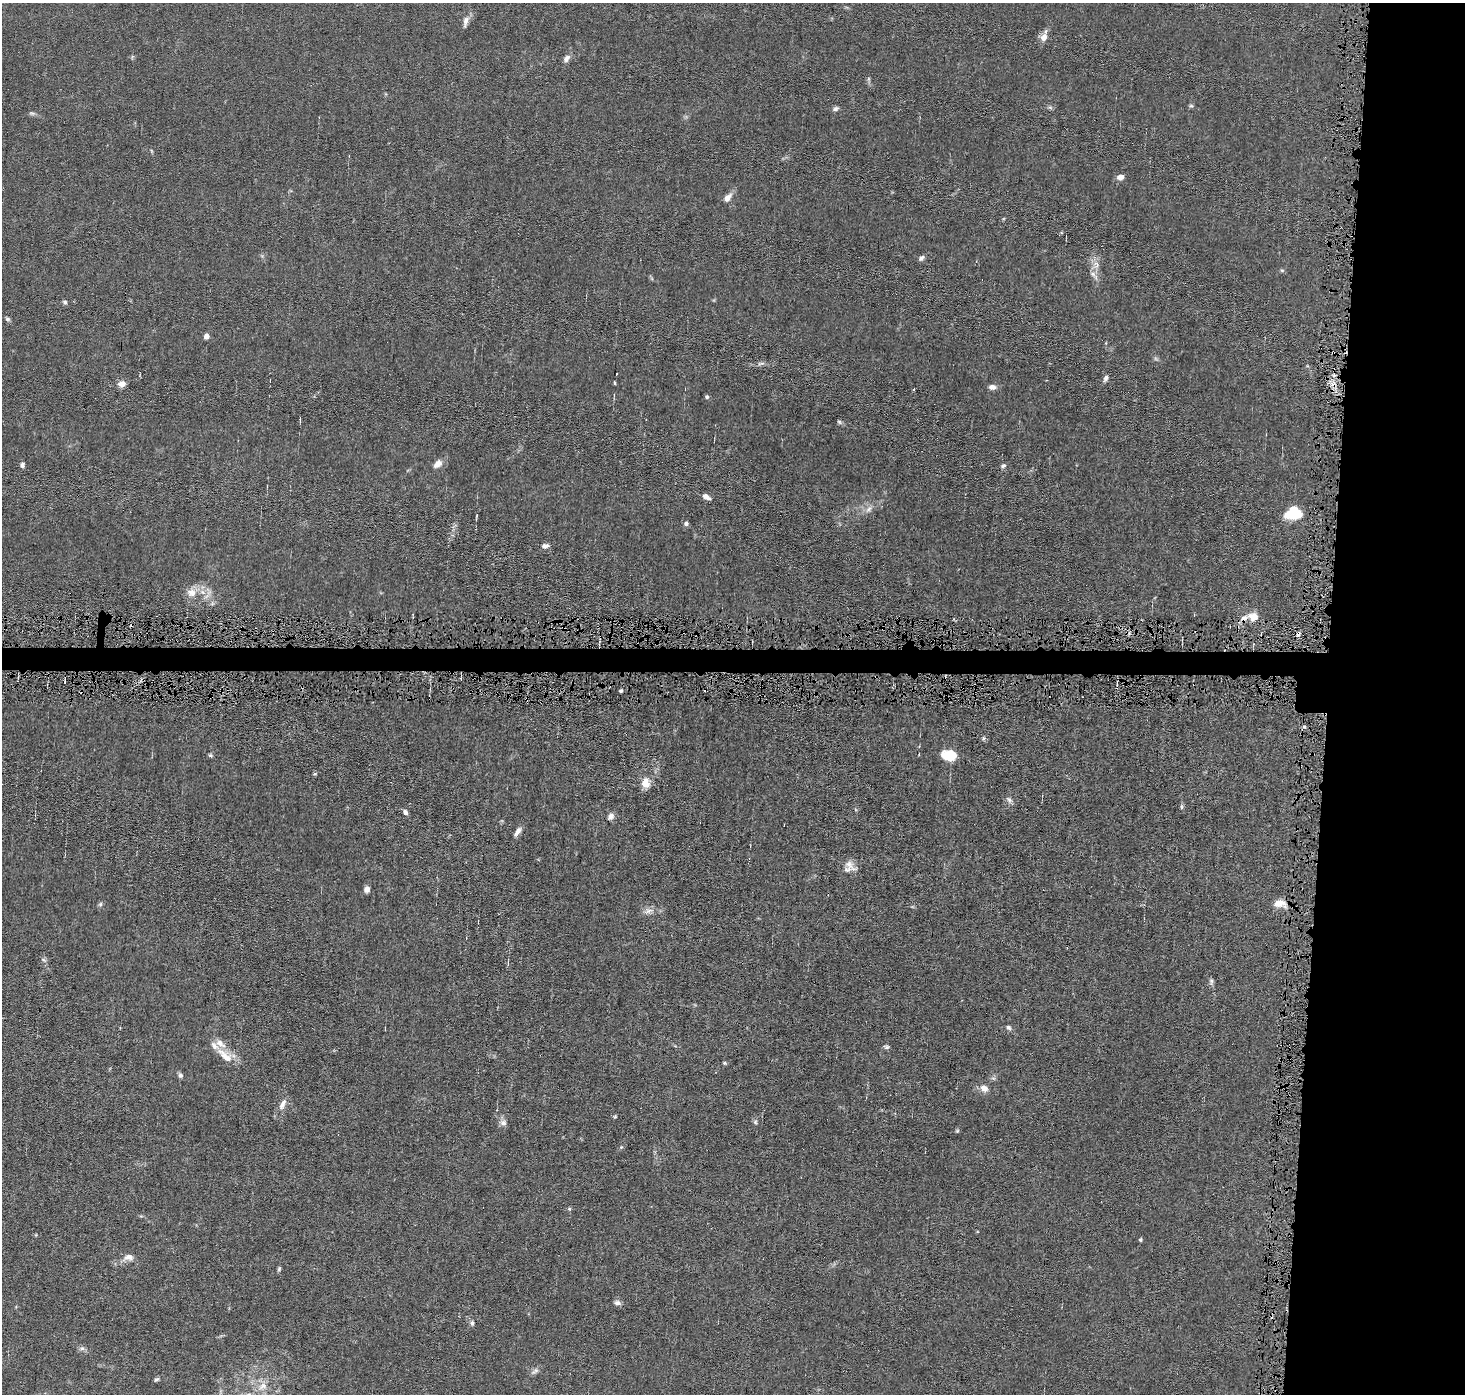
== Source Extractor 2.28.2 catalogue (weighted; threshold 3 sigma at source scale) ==
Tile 6 of 3 x 3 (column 3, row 2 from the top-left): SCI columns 2927-4389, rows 1495-2886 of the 4389 x 4421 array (HDU 1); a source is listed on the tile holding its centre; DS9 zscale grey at full resolution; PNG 1467 x 1396 px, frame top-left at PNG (2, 3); no overlay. Shown black and unused: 12% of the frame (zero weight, under 4 of 8 exposures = <1% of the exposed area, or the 3 px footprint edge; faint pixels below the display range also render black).
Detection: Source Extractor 2.28.2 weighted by HDU 2 'WHT'; one run over the whole footprint, this tile lists its part. Background 0.0148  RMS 0.0022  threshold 0.00894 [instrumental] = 3 sigma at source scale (4.09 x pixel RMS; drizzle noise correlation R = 1.36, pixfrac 0.8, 0.05/0.05 arcsec/px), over >= 5 px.
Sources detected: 100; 11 cosmic-ray / hot-pixel residue — not listed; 7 inside a brighter listed object's ellipse — not listed separately; the other 82 listed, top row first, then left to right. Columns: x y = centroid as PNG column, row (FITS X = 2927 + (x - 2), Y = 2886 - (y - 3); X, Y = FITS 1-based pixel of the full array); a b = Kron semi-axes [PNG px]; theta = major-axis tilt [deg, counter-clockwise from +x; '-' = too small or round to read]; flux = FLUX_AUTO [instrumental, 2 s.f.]
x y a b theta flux
466 21 18 6 76 1.1
1044 37 11 8 74 1.6
567 58 11 7 53 0.92
869 79 8 4 -82 0.39
1191 106 6 4 -1 0.3
1050 107 7 5 -8 0.39
836 109 9 5 26 0.56
32 113 9 5 -5 0.48
152 151 6 3 -70 0.22
1120 177 7 6 - 1.4
727 198 11 7 49 1.5
921 258 9 5 39 0.6
1095 265 16 10 51 1.6
1282 270 6 4 -1 0.28
65 302 7 5 -44 0.4
8 319 7 5 -46 0.41
206 336 6 6 - 0.89
761 364 12 5 9 0.66
1334 375 4 4 - 0.36
1105 378 10 5 64 0.63
270 380 3 2 - 0.14
615 383 3 3 - 0.34
122 384 8 7 - 1.4
992 387 9 6 -3 1
707 397 5 5 - 0.4
300 420 7 2 89 0.24
839 422 7 5 -23 0.37
438 464 11 7 40 1.6
22 465 5 5 - 0.64
1003 466 7 5 29 0.54
706 497 11 5 -31 0.99
869 509 12 7 42 1.2
1294 514 17 12 1 7.3
686 523 6 5 - 0.56
545 546 9 6 12 0.84
191 592 14 11 10 2.2
212 603 6 6 - 0.48
1254 617 14 10 -11 2.4
563 627 8 3 -71 0.32
621 691 3 3 - 0.39
1304 727 5 3 - 0.35
983 738 6 5 - 0.37
919 754 3 3 - 0.18
210 755 6 5 - 0.35
949 755 12 9 -5 6.3
315 774 6 4 20 0.27
646 783 14 10 90 2.3
1009 800 10 6 -52 0.76
1182 807 6 4 -89 0.36
405 812 6 5 - 0.69
611 816 9 7 53 0.92
517 832 12 5 55 1.1
849 864 22 10 -41 1.8
367 889 7 6 - 0.95
1279 903 14 8 4 2.6
100 904 7 5 67 0.42
648 911 12 7 25 1.1
44 960 9 5 -27 0.44
1211 982 10 6 87 0.54
1008 1028 7 6 - 0.52
886 1047 7 6 - 0.46
225 1056 26 13 -34 3.5
724 1063 6 4 -27 0.28
180 1075 7 6 - 0.54
993 1078 7 5 -41 0.41
984 1088 9 7 -33 1.6
283 1104 18 7 63 1.5
615 1117 5 4 - 0.26
755 1122 7 6 - 0.42
503 1123 10 9 - 0.94
957 1131 5 5 - 0.27
621 1147 6 4 44 0.3
569 1209 6 5 - 0.29
1140 1240 5 5 - 0.28
128 1257 16 10 11 1.6
279 1269 7 4 75 0.35
617 1303 10 6 -8 0.67
472 1323 7 6 - 0.5
82 1348 9 5 6 0.56
535 1371 13 6 35 0.77
156 1379 6 4 26 0.41
262 1386 17 11 39 2.7
Overlapping masked pixels (flux is a lower limit): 2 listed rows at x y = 1334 375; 563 627